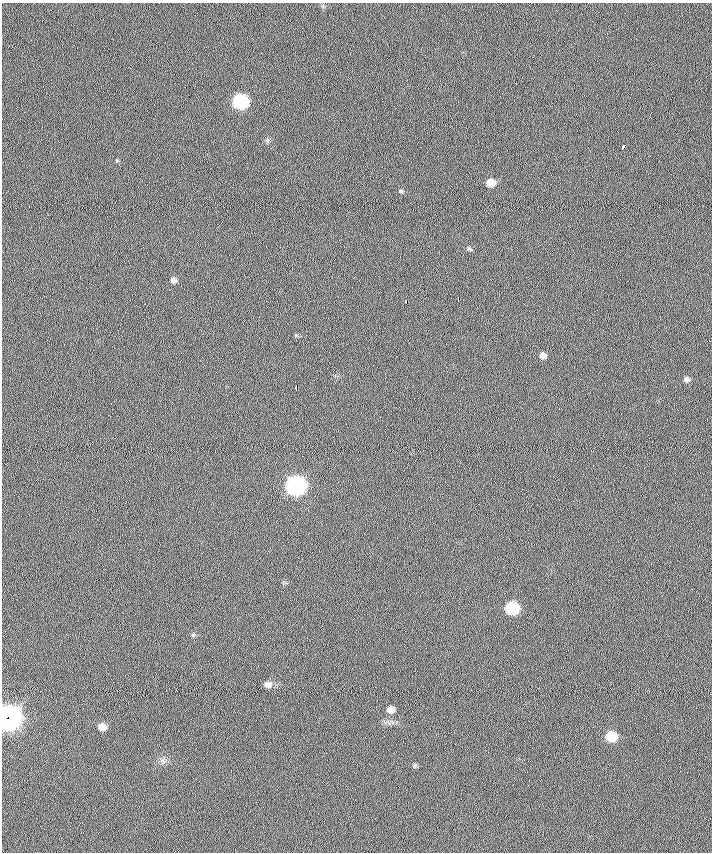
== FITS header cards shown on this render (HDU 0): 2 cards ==
NAXIS1  =                  710 /
NAXIS2  =                  850 /

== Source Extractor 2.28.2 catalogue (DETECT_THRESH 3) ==
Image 710 x 850 px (HDU 0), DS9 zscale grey, 1 PNG px = 1 image px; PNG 714 x 854 px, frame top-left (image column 1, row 850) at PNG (2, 3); no overlay
Background -0.0683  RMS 6.1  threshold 18.3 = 3 sigma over >= 5 px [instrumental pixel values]
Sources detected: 24; all 24 listed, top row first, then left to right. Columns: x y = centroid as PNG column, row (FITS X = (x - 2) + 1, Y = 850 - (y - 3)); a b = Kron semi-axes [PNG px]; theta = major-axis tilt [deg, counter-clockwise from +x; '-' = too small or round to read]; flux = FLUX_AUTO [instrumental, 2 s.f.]
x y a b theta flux
323 6 6 4 -72 560
240 101 8 7 - 86000
267 140 7 5 47 800
623 146 4 3 - 3600
491 183 7 7 - 5900
401 191 6 5 - 580
469 249 8 5 -28 750
173 280 7 7 - 1800
458 299 4 2 - 1800
406 302 3 3 - 1500
296 335 5 5 - 550
543 356 7 6 - 2300
687 379 6 6 - 1400
296 387 4 2 - 2100
296 485 9 8 - 270000
512 608 8 7 - 43000
193 635 6 5 - 670
267 685 9 8 - 2600
390 710 7 6 - 3700
9 718 10 9 - 650000
102 727 8 7 - 4800
611 736 7 7 - 19000
163 761 8 6 -47 1400
415 766 7 5 71 660
At the frame edge (FLAGS 8, measured only in part): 1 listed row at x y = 9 718